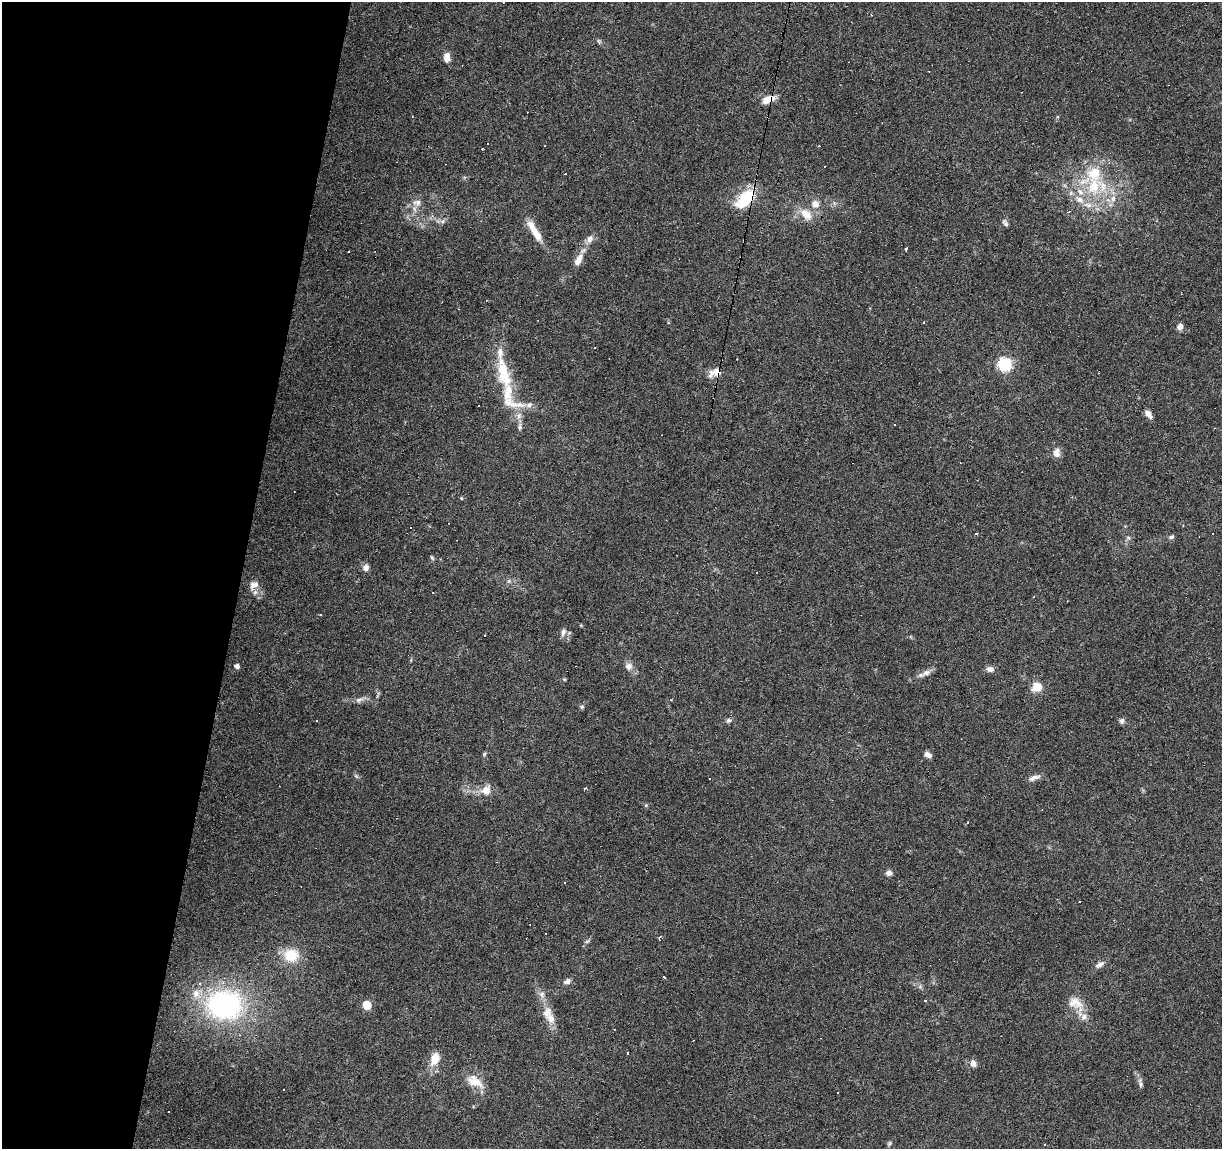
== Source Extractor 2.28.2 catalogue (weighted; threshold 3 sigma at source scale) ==
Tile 9 of 4 x 4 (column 1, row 3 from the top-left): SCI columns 7-1226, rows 1429-2575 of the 4885 x 5090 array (HDU 1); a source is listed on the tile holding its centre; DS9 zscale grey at full resolution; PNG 1224 x 1151 px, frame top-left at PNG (2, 2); no overlay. Shown black and unused: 20% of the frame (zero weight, under 3 of 6 exposures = <1% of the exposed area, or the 3 px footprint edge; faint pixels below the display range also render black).
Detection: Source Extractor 2.28.2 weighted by HDU 2 'WHT'; one run over the whole footprint, this tile lists its part. Background 0.0705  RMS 0.0045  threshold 0.0185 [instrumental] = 3 sigma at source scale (4.09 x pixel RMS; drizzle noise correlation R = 1.36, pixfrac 0.8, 0.0396/0.0396 arcsec/px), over >= 5 px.
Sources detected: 123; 1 too faint to see at this stretch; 36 cosmic-ray / hot-pixel residue — not listed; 15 inside a brighter listed object's ellipse — not listed separately; the other 71 listed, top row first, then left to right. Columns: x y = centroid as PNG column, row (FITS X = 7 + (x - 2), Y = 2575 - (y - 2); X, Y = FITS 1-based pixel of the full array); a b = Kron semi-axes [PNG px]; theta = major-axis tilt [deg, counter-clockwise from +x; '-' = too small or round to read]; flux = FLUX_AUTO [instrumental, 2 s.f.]
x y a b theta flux
599 41 7 5 -68 0.77
447 57 11 7 90 3.3
768 99 13 7 18 6.8
1093 186 31 17 89 20
746 197 29 17 43 15
1113 198 9 6 88 2.2
417 203 13 10 2 3.3
815 204 10 9 - 3.6
806 214 18 11 -44 6.6
442 221 7 5 29 1.1
1005 223 11 5 -60 1.2
535 232 29 7 -59 7.7
589 239 11 8 63 2.5
907 249 3 3 - 2.5
578 260 18 8 64 4.3
924 322 3 2 - 0.3
1180 327 7 6 - 2.3
594 348 3 2 - 0.53
1005 364 7 6 - 46
503 370 38 17 -84 15
715 372 18 11 29 4.4
1148 414 10 5 -53 2.8
519 416 10 6 64 2
520 427 10 5 -86 1.2
1057 453 13 9 -87 2.9
461 498 5 3 - 0.38
1171 537 7 5 25 1.1
1128 538 6 4 -1 0.76
432 557 7 4 -62 0.67
366 568 7 7 - 2.4
254 585 13 9 39 3
432 593 3 2 - 0.28
563 632 12 7 74 1.9
237 666 5 4 - 2
629 666 10 10 - 2.5
990 669 9 7 -1 2.1
926 673 15 8 19 2.5
564 679 5 4 - 0.48
1037 687 12 11 - 5.7
359 700 13 7 27 1.9
582 707 6 5 - 0.74
729 720 8 6 29 1.2
316 721 3 2 - 0.42
1122 721 7 7 - 1.2
928 755 8 5 -35 2.3
356 776 7 4 -45 0.74
1034 778 16 6 18 2.2
710 779 3 3 - 0.61
584 789 4 3 - 0.82
486 790 14 12 39 5
968 822 3 2 - 0.64
889 873 7 6 - 1.9
660 937 4 3 - 1.9
587 941 8 4 36 0.82
291 955 15 13 -4 12
1100 965 14 6 30 1.9
664 976 3 3 - 1.6
567 981 9 6 29 2
920 987 7 4 -19 0.88
542 995 11 8 -66 2.4
1073 1002 18 13 62 5.4
224 1005 34 28 -4 81
367 1005 5 5 - 14
1084 1017 9 8 - 2.1
551 1018 16 11 -67 4.6
435 1059 12 8 70 7.9
973 1063 10 8 -69 2
474 1081 24 13 -29 7
1140 1083 15 5 -77 1.5
889 1143 7 5 50 0.78
1044 1145 3 3 - 0.37
Overlapping masked pixels (flux is a lower limit): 3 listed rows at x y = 768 99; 746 197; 715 372